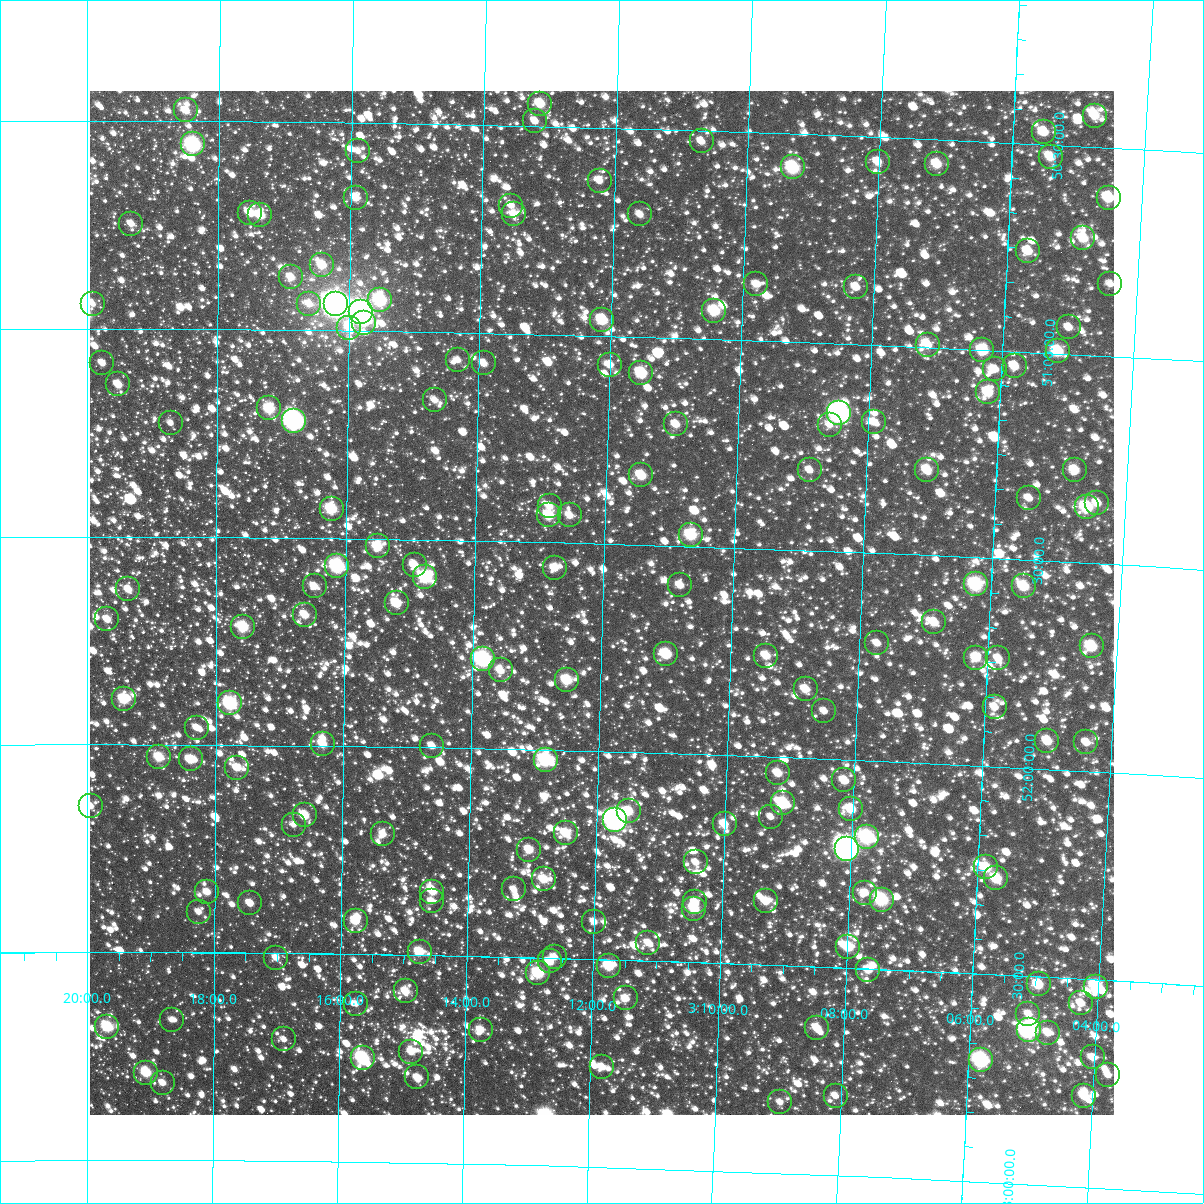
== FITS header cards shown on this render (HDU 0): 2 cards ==
NAXIS1  =                 1024
NAXIS2  =                 1024

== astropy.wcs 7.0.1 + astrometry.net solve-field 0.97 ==
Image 1024 x 1024 px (HDU 0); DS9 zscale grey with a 90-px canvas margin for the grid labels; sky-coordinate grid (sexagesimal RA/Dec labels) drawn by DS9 from the SOLVED WCS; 176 Tycho-2 reference stars matched to detected sources circled (green)
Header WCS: RA---TAN-SIP/DEC--TAN-SIP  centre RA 03:12:01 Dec +51:38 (48.01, +51.64 deg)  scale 8.66 arcsec/px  FOV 147.8' x 147.9'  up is +178 deg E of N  parity flipped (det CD > 0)
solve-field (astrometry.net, Tycho-2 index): VERIFIED the header's WCS against the Tycho-2 star catalogue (verified at 6 index scales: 12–176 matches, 0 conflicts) and refined it, rather than solving blind
Solved WCS: RA---TAN-SIP/DEC--TAN-SIP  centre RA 03:12:01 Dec +51:39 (48.01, +51.64 deg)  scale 8.66 arcsec/px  FOV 147.8' x 147.9'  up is +178 deg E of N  parity flipped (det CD > 0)
The solver's refit moves the header's centre by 0.83 arcsec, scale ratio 1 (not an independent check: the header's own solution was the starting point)
Tycho-2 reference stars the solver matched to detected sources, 176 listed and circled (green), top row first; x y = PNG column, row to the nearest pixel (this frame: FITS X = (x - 90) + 1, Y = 1024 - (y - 91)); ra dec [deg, ICRS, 3 dp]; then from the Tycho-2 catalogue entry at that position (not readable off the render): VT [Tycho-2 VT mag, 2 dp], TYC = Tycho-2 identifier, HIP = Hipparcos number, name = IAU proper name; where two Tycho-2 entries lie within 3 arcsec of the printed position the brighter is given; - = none
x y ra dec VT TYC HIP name
540 104 48.287 +50.447 9.98 3319-331-1 14985 -
186 110 49.626 +50.474 10.69 3319-63-1 - -
1095 116 46.193 +50.425 10.82 3318-59-1 - -
535 121 48.306 +50.487 11.30 3319-295-1 - -
1044 132 46.383 +50.469 10.41 3318-847-1 - -
702 141 47.674 +50.526 11.16 3318-167-1 - -
193 144 49.600 +50.556 8.04 3319-183-1 15388 -
358 151 48.975 +50.567 11.44 3319-323-1 - -
1051 157 46.352 +50.529 10.34 3318-565-1 - -
878 162 47.005 +50.559 10.67 3318-925-1 14562 -
937 164 46.781 +50.558 10.13 3318-913-1 - -
793 167 47.326 +50.581 8.80 3318-707-1 14647 -
600 181 48.056 +50.627 11.02 3323-370-1 - -
356 198 48.980 +50.680 10.47 3323-632-1 - -
1109 198 46.125 +50.619 9.70 3318-531-1 - -
511 206 48.389 +50.692 11.47 3323-280-1 - -
250 213 49.380 +50.719 10.20 3323-400-1 - -
514 214 48.378 +50.713 11.32 3323-223-1 - -
640 214 47.899 +50.706 11.46 3323-384-1 - -
260 215 49.341 +50.725 10.06 3323-319-1 - -
131 224 49.832 +50.747 11.41 3323-259-1 - -
1083 238 46.212 +50.719 10.04 3322-915-1 - -
1028 251 46.421 +50.757 10.38 3322-385-1 - -
322 265 49.105 +50.842 10.23 3323-145-1 - -
291 277 49.223 +50.873 10.67 3323-165-1 - -
756 284 47.449 +50.865 11.30 3322-196-1 - -
1110 284 46.101 +50.827 11.31 3322-708-1 - -
856 287 47.068 +50.862 10.63 3322-613-1 - -
380 300 48.881 +50.926 8.61 3323-688-1 15171 -
93 304 49.978 +50.940 11.55 3323-413-1 - -
309 304 49.152 +50.937 11.15 3323-241-1 - -
336 304 49.051 +50.938 5.17 3323-1510-1 15219 -
714 311 47.605 +50.932 9.39 3322-233-1 - -
361 312 48.953 +50.956 6.72 3323-91-1 15193 -
602 320 48.031 +50.962 9.47 3323-173-1 - -
364 323 48.942 +50.981 10.42 3323-600-1 - -
1069 327 46.250 +50.936 11.14 3322-169-1 - -
349 328 48.997 +50.993 10.41 3323-350-1 - -
928 345 46.784 +50.995 10.81 3322-216-1 - -
982 350 46.577 +51.001 10.34 3322-1411-1 - -
1058 351 46.289 +50.994 9.41 3322-338-1 - -
458 360 48.580 +51.066 11.46 3323-625-1 - -
102 363 49.941 +51.083 11.54 3323-383-1 - -
484 363 48.481 +51.073 10.77 3323-155-1 - -
610 365 47.998 +51.069 11.01 3323-146-1 - -
1015 366 46.450 +51.036 10.52 3322-409-1 - -
995 369 46.524 +51.045 11.62 3322-227-1 - -
641 373 47.876 +51.086 9.34 3323-378-1 14830 -
118 384 49.880 +51.134 10.75 3323-726-1 - -
988 392 46.546 +51.102 9.84 3322-561-1 14420 -
435 400 48.667 +51.163 11.43 3323-733-1 - -
269 408 49.301 +51.190 9.44 3323-87-1 - -
839 413 47.112 +51.166 7.02 3322-543-1 14597 -
294 421 49.205 +51.218 7.18 3323-323-1 15259 -
874 422 46.980 +51.185 11.81 3322-743-1 - -
171 423 49.679 +51.226 11.91 3323-526-1 - -
676 424 47.738 +51.208 10.66 3322-12-1 - -
830 425 47.148 +51.196 11.55 3322-332-1 - -
810 470 47.218 +51.307 11.44 3322-873-1 - -
927 470 46.767 +51.295 10.10 3322-816-1 14490 -
1075 470 46.199 +51.278 10.32 3322-277-1 - -
641 475 47.865 +51.333 9.84 3323-570-1 - -
1029 498 46.370 +51.351 11.05 3322-906-1 - -
1097 503 46.106 +51.354 10.93 3322-134-1 - -
550 506 48.216 +51.413 10.81 3323-656-1 - -
1087 507 46.146 +51.366 9.12 3322-652-1 14309 -
332 509 49.057 +51.429 9.29 3323-176-1 - -
549 515 48.218 +51.435 9.70 3323-121-1 - -
570 515 48.137 +51.434 11.22 3323-180-1 - -
691 535 47.667 +51.473 9.30 3322-727-1 14768 -
378 546 48.877 +51.518 9.80 3323-484-1 15167 -
415 565 48.733 +51.562 10.44 3323-7-1 - -
337 566 49.032 +51.567 8.23 3323-314-1 15215 -
555 568 48.190 +51.561 10.69 3323-57-1 - -
425 577 48.691 +51.590 8.76 3323-20-1 15097 -
976 584 46.559 +51.564 8.63 3322-475-1 14425 -
680 585 47.702 +51.594 11.15 3322-536-1 - -
315 586 49.118 +51.616 11.00 3323-507-1 - -
1024 586 46.373 +51.564 9.69 3322-292-1 - -
128 589 49.840 +51.626 10.80 3323-1506-1 - -
397 603 48.799 +51.654 9.89 3323-740-1 - -
305 615 49.155 +51.685 10.44 3323-267-1 - -
107 619 49.922 +51.699 10.54 3323-1106-1 - -
934 622 46.714 +51.660 10.27 3322-678-1 - -
243 627 49.394 +51.715 9.31 3323-1112-1 - -
877 643 46.931 +51.717 11.41 3322-640-1 - -
1092 646 46.099 +51.700 9.39 3322-446-1 - -
666 654 47.748 +51.761 9.35 3322-516-1 - -
766 656 47.360 +51.757 10.30 3322-465-1 - -
976 658 46.545 +51.741 10.28 3322-876-1 - -
998 658 46.458 +51.740 11.01 3322-815-1 - -
483 659 48.459 +51.785 7.90 3323-1053-1 15037 -
501 670 48.390 +51.811 10.69 3323-1234-1 - -
567 680 48.132 +51.830 9.47 3323-1226-1 - -
806 689 47.202 +51.834 10.55 3322-1283-1 - -
124 699 49.857 +51.891 9.48 3323-1469-1 - -
230 703 49.442 +51.900 8.39 3323-1418-1 15337 -
995 707 46.464 +51.857 10.90 3322-1197-1 - -
824 711 47.126 +51.885 11.28 3322-1305-1 - -
197 728 49.572 +51.959 11.43 3323-1214-1 - -
1047 741 46.251 +51.932 10.34 3322-1001-1 - -
1086 742 46.099 +51.931 11.06 3322-1183-1 - -
323 744 49.080 +51.995 10.40 3323-1383-1 - -
432 746 48.652 +51.996 10.92 3323-1110-1 - -
159 757 49.718 +52.030 9.84 3323-1437-1 15429 -
191 759 49.596 +52.036 10.13 3323-1496-1 - -
546 760 48.206 +52.024 8.39 3323-1507-1 14957 -
237 768 49.414 +52.054 10.75 3323-1333-1 - -
778 773 47.296 +52.039 10.58 3322-1348-1 - -
844 780 47.036 +52.050 10.40 3322-1068-1 - -
783 803 47.272 +52.110 9.34 3322-929-1 14634 -
91 806 49.987 +52.148 11.25 3323-1148-1 - -
851 809 47.006 +52.118 10.06 3322-1263-1 - -
629 811 47.877 +52.142 10.06 3323-1366-1 - -
305 815 49.147 +52.167 10.04 3323-1487-1 - -
771 817 47.319 +52.144 11.33 3322-1041-1 - -
615 820 47.929 +52.163 6.89 3323-1142-1 14845 -
725 824 47.499 +52.165 10.99 3322-1186-1 - -
294 825 49.190 +52.190 11.61 3323-1289-1 - -
566 833 48.121 +52.199 10.05 3323-1163-1 - -
383 834 48.837 +52.210 11.47 3323-1313-1 - -
867 837 46.939 +52.184 8.35 3322-1194-1 14541 -
847 849 47.016 +52.214 6.32 3322-930-1 14566 -
529 850 48.263 +52.241 10.40 3323-1236-1 - -
696 862 47.607 +52.260 11.32 3322-1262-1 - -
986 867 46.467 +52.244 9.61 3322-1367-1 - -
996 878 46.424 +52.269 9.56 3322-1196-1 - -
544 879 48.204 +52.311 10.18 3323-1126-1 - -
514 889 48.320 +52.337 11.33 3323-1304-1 - -
207 892 49.527 +52.354 10.89 3323-1281-1 - -
432 892 48.642 +52.348 10.32 3323-1216-1 15087 -
865 893 46.937 +52.318 11.23 3322-1032-1 - -
882 900 46.871 +52.333 8.71 3322-1284-1 14516 -
432 901 48.643 +52.369 11.48 3323-1301-1 - -
766 901 47.327 +52.348 10.58 3322-923-1 - -
695 902 47.604 +52.356 10.91 3322-1056-1 - -
250 903 49.357 +52.380 10.91 3323-1403-1 - -
694 909 47.607 +52.371 9.81 3322-1023-1 - -
199 912 49.560 +52.402 11.94 3323-1400-1 - -
356 921 48.941 +52.419 10.45 3323-1483-1 - -
594 922 48.001 +52.410 11.51 3323-994-1 - -
648 943 47.784 +52.457 10.83 3322-1078-1 - -
848 947 46.994 +52.450 9.68 3322-1304-1 - -
420 952 48.687 +52.492 10.09 3323-1217-1 - -
555 957 48.153 +52.497 11.32 3323-1139-1 - -
276 958 49.254 +52.511 11.47 3702-225-1 - -
550 961 48.171 +52.509 10.39 3702-297-1 - -
609 966 47.937 +52.516 9.56 3702-387-1 - -
868 970 46.912 +52.503 10.65 3702-191-1 - -
538 973 48.215 +52.537 9.20 3702-315-1 14962 -
1039 984 46.237 +52.518 10.06 3701-84-1 - -
1096 987 46.008 +52.516 10.00 3701-1395-1 - -
406 991 48.739 +52.588 10.57 3702-403-1 - -
626 998 47.866 +52.592 11.43 3702-101-1 - -
1081 1003 46.066 +52.558 11.17 3701-582-1 - -
356 1004 48.935 +52.619 12.15 3702-141-1 - -
1028 1014 46.271 +52.591 11.21 3701-560-1 - -
172 1020 49.665 +52.662 12.22 3702-407-1 - -
107 1027 49.920 +52.679 9.20 3702-385-1 - -
817 1028 47.106 +52.647 10.49 3702-65-1 - -
481 1030 48.439 +52.677 10.87 3702-249-1 - -
1029 1030 46.265 +52.628 7.38 3701-208-1 14350 -
1048 1033 46.191 +52.634 10.70 3701-202-1 - -
284 1039 49.219 +52.707 11.51 3702-351-1 - -
411 1052 48.713 +52.733 11.13 3702-129-1 - -
1093 1057 46.007 +52.687 10.95 3701-272-1 - -
363 1058 48.906 +52.750 8.66 3702-319-1 15179 -
981 1060 46.451 +52.707 8.21 3701-450-1 14406 -
602 1067 47.953 +52.759 10.94 3702-359-1 - -
146 1073 49.765 +52.789 9.65 3702-75-1 - -
1108 1075 45.943 +52.727 11.45 3701-160-1 - -
417 1077 48.686 +52.794 10.85 3702-167-1 - -
163 1083 49.699 +52.814 11.24 3702-117-1 - -
836 1096 47.021 +52.809 11.69 3702-87-1 - -
1084 1096 46.034 +52.780 10.35 3701-56-1 - -
780 1102 47.240 +52.829 12.08 3702-371-1 - -